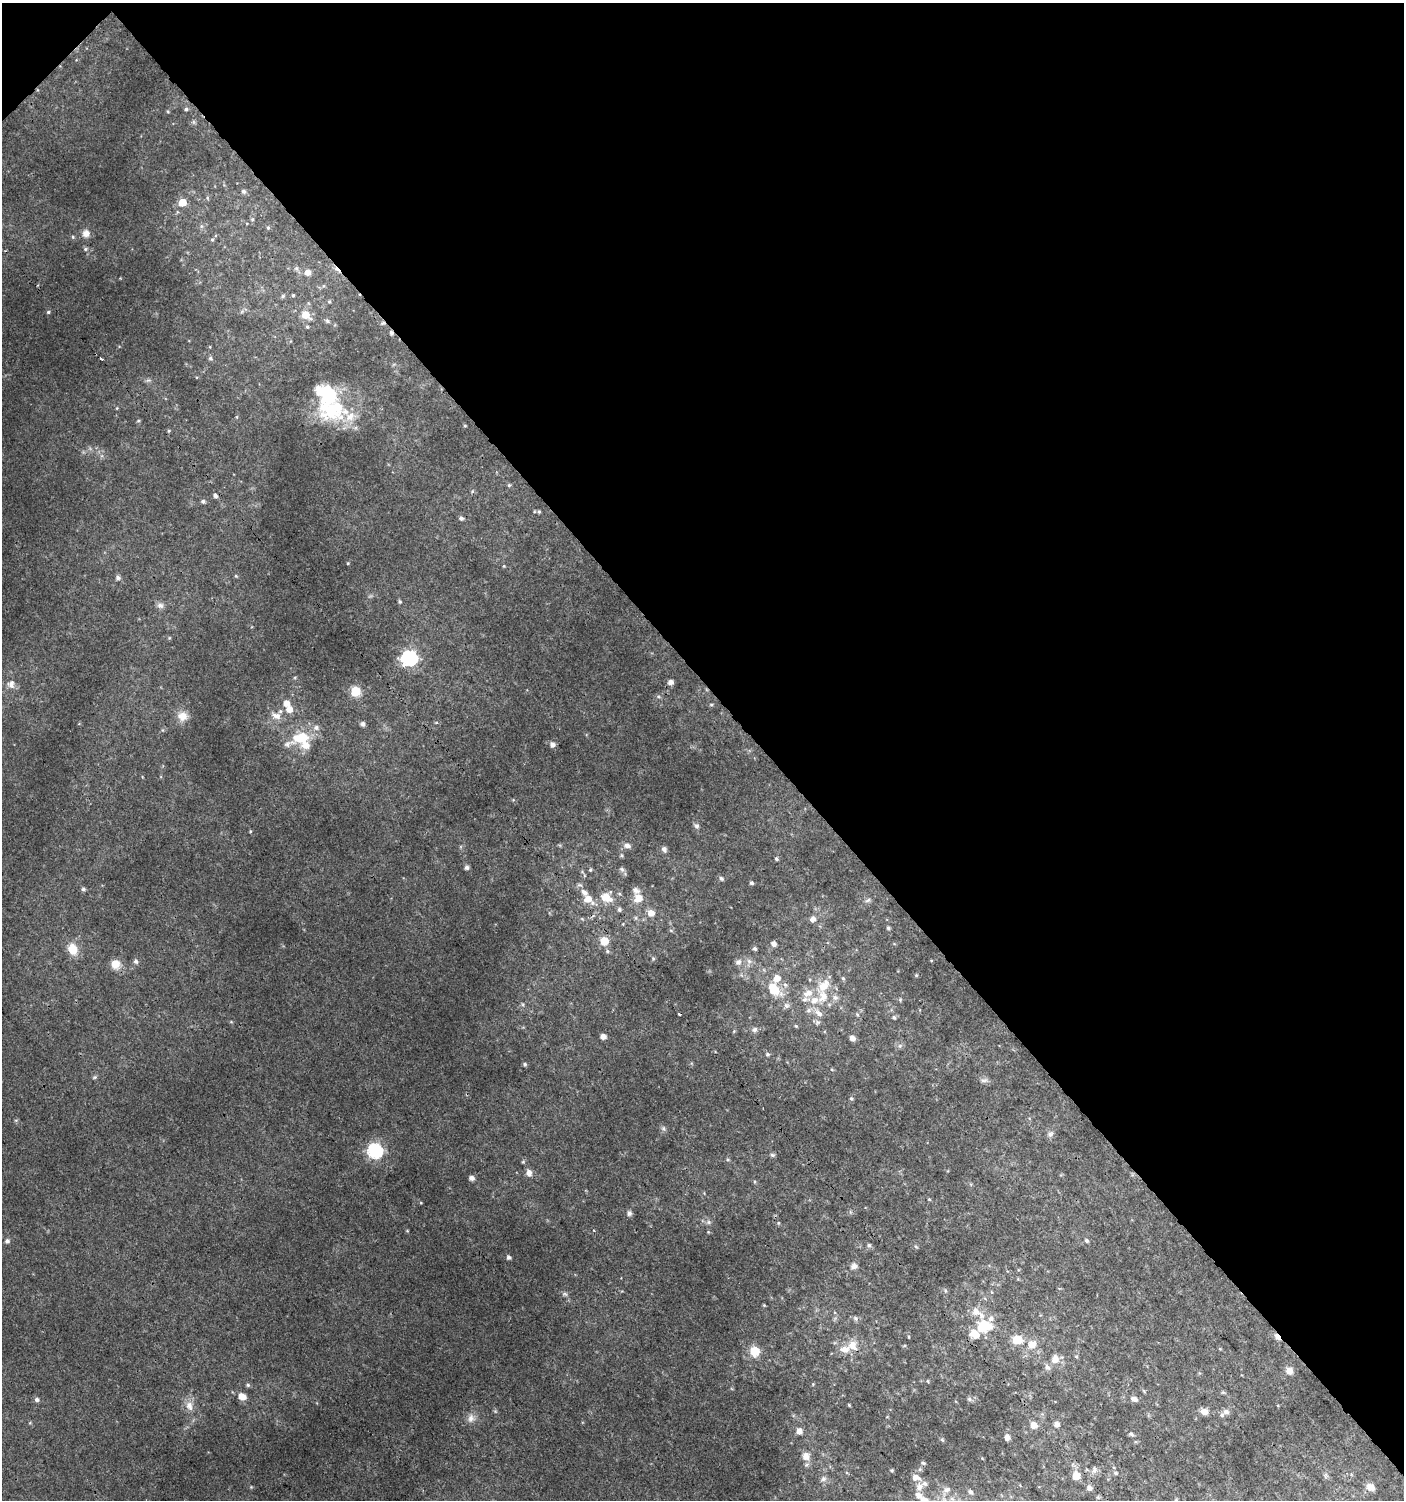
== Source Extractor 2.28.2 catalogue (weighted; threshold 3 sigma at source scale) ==
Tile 3 of 4 x 4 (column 3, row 1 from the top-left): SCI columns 3011-4412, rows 4529-6026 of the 6060 x 6084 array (HDU 1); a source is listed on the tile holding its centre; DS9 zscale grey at full resolution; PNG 1406 x 1502 px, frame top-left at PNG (2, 3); no overlay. Shown black and unused: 46% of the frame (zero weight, under 3 of 4 exposures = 4% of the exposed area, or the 3 px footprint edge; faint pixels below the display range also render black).
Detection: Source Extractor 2.28.2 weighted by HDU 2 'WHT'; one run over the whole footprint, this tile lists its part. Background 0.00477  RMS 0.0021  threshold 0.0096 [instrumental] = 3 sigma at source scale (4.5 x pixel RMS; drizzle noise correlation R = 1.50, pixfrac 1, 0.0396/0.0396 arcsec/px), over >= 5 px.
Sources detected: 203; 3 inside a brighter object's white glare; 3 cosmic-ray / hot-pixel residue — not listed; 18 inside a brighter listed object's ellipse — not listed separately; the other 179 listed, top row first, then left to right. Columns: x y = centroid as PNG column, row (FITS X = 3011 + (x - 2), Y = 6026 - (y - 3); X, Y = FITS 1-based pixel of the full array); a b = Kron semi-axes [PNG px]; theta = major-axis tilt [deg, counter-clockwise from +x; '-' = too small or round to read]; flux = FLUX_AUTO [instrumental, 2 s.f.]
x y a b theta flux
186 109 5 5 - 0.43
243 191 5 5 - 0.5
182 202 5 5 - 4.9
252 219 5 4 - 0.26
268 228 5 4 - 0.28
86 233 10 10 - 1.4
73 237 5 3 - 0.26
212 240 4 4 - 0.26
85 249 6 5 - 0.39
296 268 6 5 - 0.4
307 272 7 6 - 1.4
293 295 4 4 - 0.24
283 296 6 5 - 0.34
329 302 5 4 - 0.28
48 312 5 4 - 0.3
305 315 8 6 -37 4
327 321 7 6 - 0.47
383 323 7 6 - 0.49
307 327 5 4 - 0.3
210 358 7 5 -16 0.45
101 359 3 3 - 0.57
394 364 6 4 19 0.29
148 380 7 4 1 0.42
117 408 4 3 - 0.17
332 409 23 16 45 12
350 416 50 21 -2 8.1
138 421 5 4 - 0.28
465 426 4 4 - 0.23
169 431 5 4 - 0.26
509 485 5 4 - 0.27
472 491 5 4 - 0.29
215 496 6 5 - 0.64
203 501 5 5 - 0.52
534 511 5 3 - 0.18
539 512 4 4 - 0.27
461 518 5 4 - 0.6
348 563 4 3 - 0.19
504 566 4 4 - 0.18
236 576 5 4 - 0.23
118 578 6 5 - 0.59
400 601 5 5 - 0.33
160 605 9 8 - 0.85
169 638 5 3 - 0.19
409 658 7 6 - 57
670 682 6 5 - 1.1
11 684 10 8 -86 1.2
355 691 6 5 - 13
286 703 6 5 - 2
711 705 5 4 - 0.28
289 709 7 7 - 2
182 716 14 13 - 2.3
276 716 13 9 -24 1.7
363 724 5 5 - 0.7
301 737 33 12 27 7.3
552 744 6 5 - 1
696 826 7 6 - 0.6
250 831 5 4 - 0.21
627 846 7 6 - 0.97
664 849 7 6 - 0.67
622 855 6 4 -89 0.29
776 859 5 4 - 0.39
467 867 5 5 - 0.67
622 869 7 6 - 0.51
590 870 5 4 - 0.3
721 878 6 5 - 0.48
752 883 4 4 - 0.43
83 889 5 5 - 0.45
606 897 16 11 -27 3.2
638 898 11 10 - 2.7
588 899 12 8 -37 2.7
868 900 8 5 31 0.5
619 910 6 6 - 0.48
651 913 7 7 - 1.9
813 919 6 5 - 1.2
888 928 5 4 - 0.36
671 930 6 4 -2 0.28
604 941 5 5 - 6.2
774 944 6 5 - 0.87
72 949 13 10 -65 3.6
755 949 5 4 - 0.43
607 951 6 4 -88 0.33
653 959 5 5 - 0.3
749 961 8 7 - 0.84
136 962 7 6 - 0.48
738 962 9 8 - 0.88
115 964 11 10 - 2.4
916 975 5 4 - 0.2
777 978 7 7 - 2
843 978 6 4 -44 0.32
785 985 7 5 -43 0.57
774 989 12 7 -48 6.9
808 993 15 9 21 2.3
823 996 18 13 82 4.1
900 1000 5 4 - 0.29
522 1004 6 3 -71 0.27
786 1006 8 8 - 0.73
809 1010 8 7 - 0.82
857 1014 5 4 - 0.29
894 1017 6 4 -49 0.36
231 1022 6 3 -19 0.23
818 1022 7 5 74 0.51
796 1026 5 4 - 0.29
755 1030 8 7 - 0.7
603 1037 5 4 - 1.4
852 1038 5 5 - 1.2
900 1046 7 4 2 0.46
767 1054 6 5 - 0.4
525 1064 5 4 - 0.37
832 1069 5 4 - 0.23
94 1077 6 5 - 0.33
984 1080 12 6 4 0.71
851 1098 5 5 - 0.37
663 1128 7 5 46 0.46
1050 1134 9 7 56 0.74
375 1151 7 6 - 50
772 1155 7 5 11 0.4
529 1173 9 7 -84 1.3
472 1178 5 5 - 0.97
929 1199 5 4 - 0.21
629 1213 6 6 - 0.67
708 1222 7 6 - 0.56
407 1231 5 3 - 0.16
708 1232 4 4 - 0.19
7 1241 6 6 - 0.65
1087 1241 6 4 -47 0.45
869 1245 5 5 - 0.44
916 1247 6 3 -20 0.26
509 1257 4 4 - 0.56
854 1266 10 8 28 0.87
565 1294 8 4 -19 0.47
764 1305 4 3 - 0.2
978 1313 63 14 -48 5.7
856 1318 7 6 - 0.48
975 1334 19 13 33 4.4
908 1337 4 3 - 0.19
1277 1337 10 5 -49 1.1
1017 1339 6 5 - 8.7
1032 1344 12 11 - 2.5
852 1345 14 12 -60 2.6
904 1346 5 3 - 0.22
1220 1349 5 4 - 0.21
755 1351 6 5 - 10
1055 1359 11 10 - 1.8
1047 1367 10 6 -56 0.72
1289 1371 9 8 - 1.5
928 1381 5 4 - 0.28
248 1385 5 5 - 0.37
1223 1392 6 4 0 0.29
242 1396 8 6 -18 2.5
969 1399 6 5 - 0.41
1134 1399 8 6 -20 0.97
37 1400 6 5 - 0.68
849 1405 5 3 - 0.21
189 1406 13 9 -78 1.9
1204 1411 10 8 -11 1.3
1226 1412 8 6 -25 0.84
471 1418 12 10 76 1.4
1056 1424 5 5 - 1.1
1034 1425 6 6 - 2.1
799 1431 7 6 - 1.1
1131 1434 6 5 - 0.48
1007 1437 5 4 - 1.2
942 1440 6 4 -65 0.31
806 1456 11 9 -74 1.7
923 1463 6 4 -3 0.37
892 1470 5 4 - 0.29
1094 1470 10 7 -88 0.86
1116 1473 6 5 - 0.39
1076 1476 5 5 - 4.6
916 1477 11 7 -17 1.7
823 1479 8 7 - 0.71
924 1484 8 7 - 0.89
251 1487 4 4 - 0.21
1370 1487 12 9 -35 1.5
1089 1488 6 6 - 0.95
947 1489 11 7 20 1.1
971 1492 7 5 -54 0.59
924 1500 15 10 -50 4.2
1176 1500 6 4 0 0.27
Overlapping masked pixels (flux is a lower limit): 5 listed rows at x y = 383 323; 606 897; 978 1313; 1277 1337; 1089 1488
Isophote crosses this tile's border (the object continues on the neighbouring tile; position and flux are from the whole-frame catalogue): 1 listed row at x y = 924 1500
Unlisted compact peaks at least as high as the median listed source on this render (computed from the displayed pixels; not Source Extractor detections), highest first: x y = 421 1203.